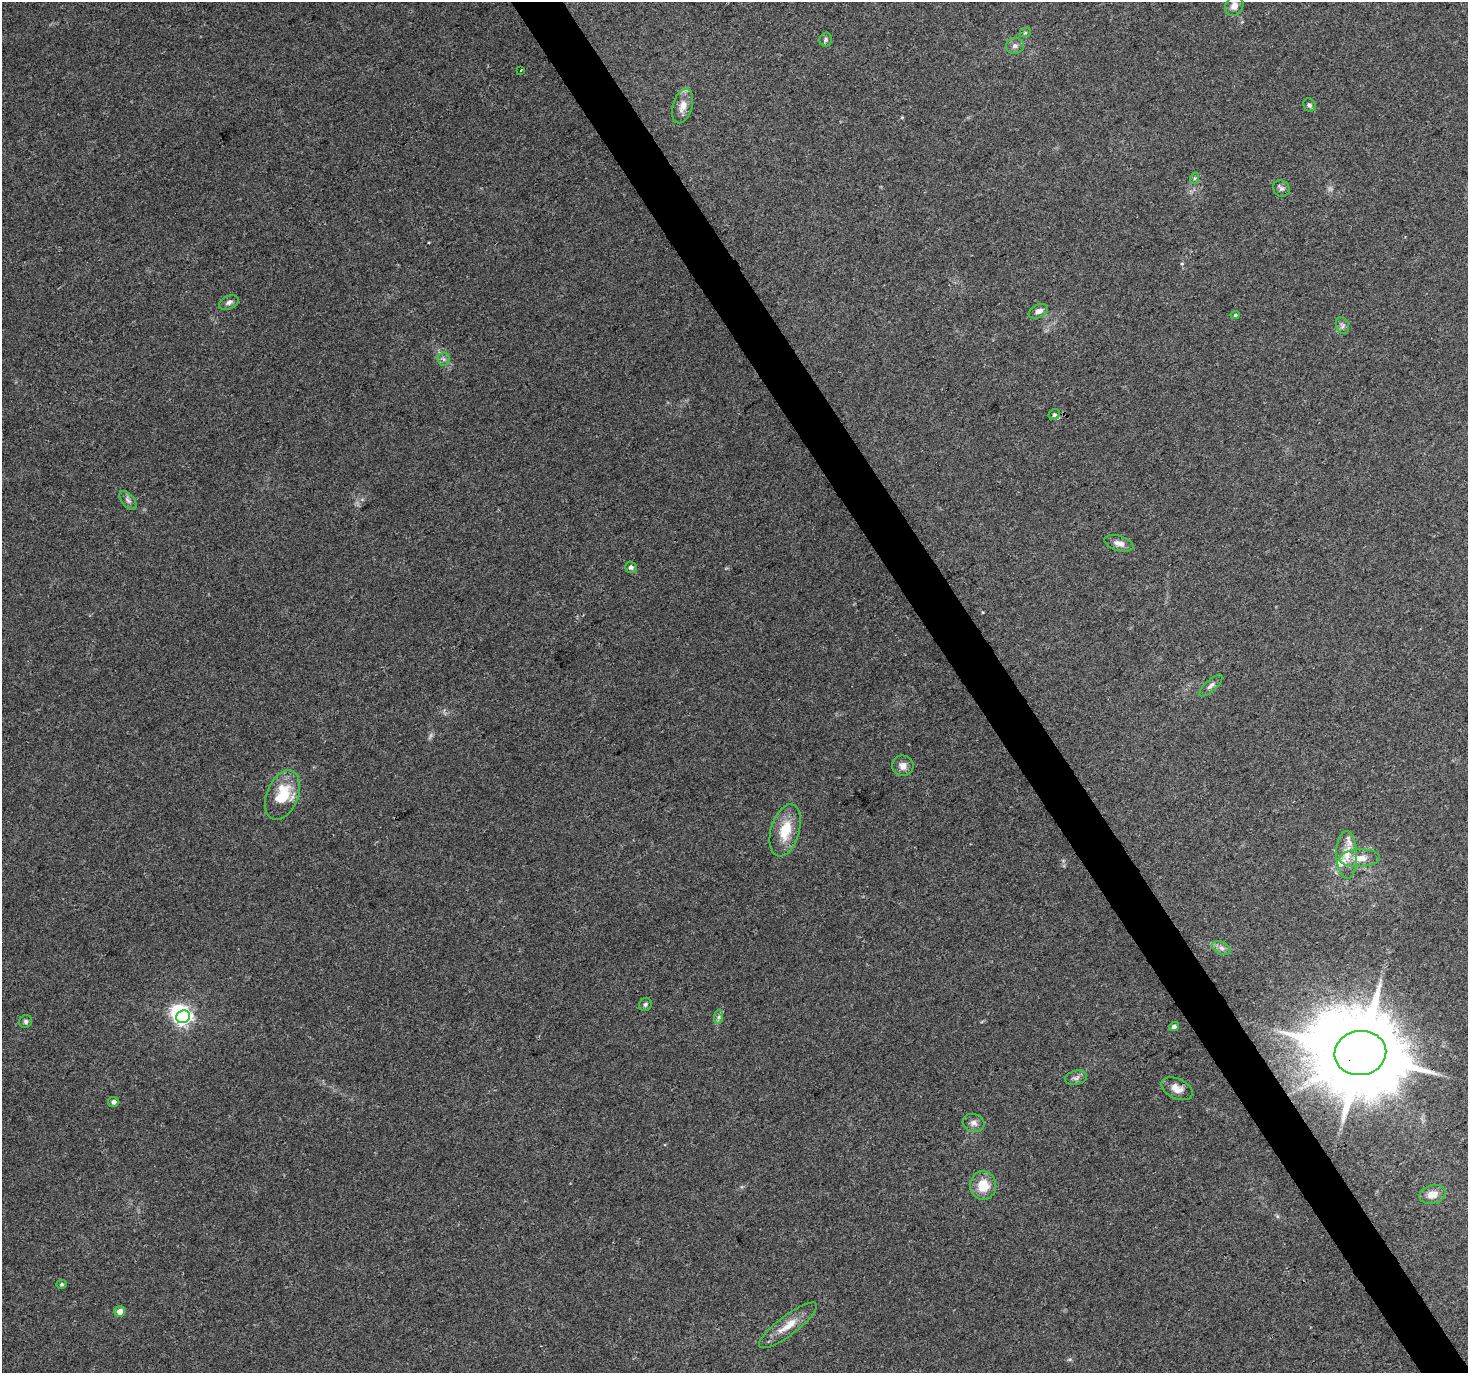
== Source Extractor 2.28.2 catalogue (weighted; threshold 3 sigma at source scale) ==
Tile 6 of 4 x 4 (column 2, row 2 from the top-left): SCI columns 1470-2935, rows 2918-4288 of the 5868 x 5773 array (HDU 1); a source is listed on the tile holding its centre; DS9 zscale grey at full resolution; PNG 1470 x 1375 px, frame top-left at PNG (2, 2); each listed source drawn as its Kron ellipse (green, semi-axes under 4 px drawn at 4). Shown black and unused: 3% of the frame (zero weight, under 3 of 4 exposures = <1% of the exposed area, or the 3 px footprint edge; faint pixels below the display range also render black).
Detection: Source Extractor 2.28.2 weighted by HDU 2 'WHT'; one run over the whole footprint, this tile lists its part. Background 0.0767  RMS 0.0047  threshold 0.0213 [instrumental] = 3 sigma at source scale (4.5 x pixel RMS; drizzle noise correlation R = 1.50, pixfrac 1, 0.0396/0.0396 arcsec/px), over >= 5 px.
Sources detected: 45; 1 too faint to see at this stretch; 1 inside a brighter object's white glare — neither listed nor drawn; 3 inside a brighter listed object's ellipse — not listed separately; the other 40 listed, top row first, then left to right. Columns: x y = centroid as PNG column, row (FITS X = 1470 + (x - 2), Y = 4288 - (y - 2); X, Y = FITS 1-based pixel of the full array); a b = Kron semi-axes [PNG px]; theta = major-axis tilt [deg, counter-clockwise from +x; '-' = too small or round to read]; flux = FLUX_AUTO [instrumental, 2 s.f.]
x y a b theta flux
1234 6 10 8 56 3.1
1025 33 6 3 18 0.55
826 40 7 6 - 1.1
1015 46 9 8 - 1.7
521 70 2 2 - 0.56
1309 105 7 6 - 1.1
683 106 18 9 73 4.9
1195 178 6 4 71 0.66
1281 189 9 7 -41 1.4
229 303 10 6 23 1.7
1038 311 10 6 25 2.7
1235 315 4 4 - 0.64
1342 325 9 6 -68 1.4
444 359 6 6 - 1.3
1054 415 6 5 - 1
128 500 11 6 -50 1.8
1119 543 15 7 -17 3.1
631 567 6 5 - 1.3
1211 686 15 5 42 1.9
903 766 11 10 - 3.3
282 795 26 15 68 17
785 830 27 14 74 13
1347 855 24 10 -89 7.2
1359 858 20 8 3 6.6
1222 948 10 6 -27 1.9
645 1004 7 6 - 1.1
183 1017 7 6 - 160
719 1017 7 4 89 0.99
25 1021 7 6 - 1.1
1174 1027 5 4 - 1.5
1360 1053 26 22 9 7600
1076 1078 11 7 13 1.9
1177 1089 17 10 -26 4.5
113 1102 5 5 - 1.8
973 1123 11 9 -17 2.4
983 1185 14 13 - 9.8
1432 1194 13 9 14 4.9
62 1284 5 4 - 0.69
120 1311 5 5 - 3.6
788 1325 35 10 37 8.2
Overlapping masked pixels (flux is a lower limit): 1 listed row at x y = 1360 1053